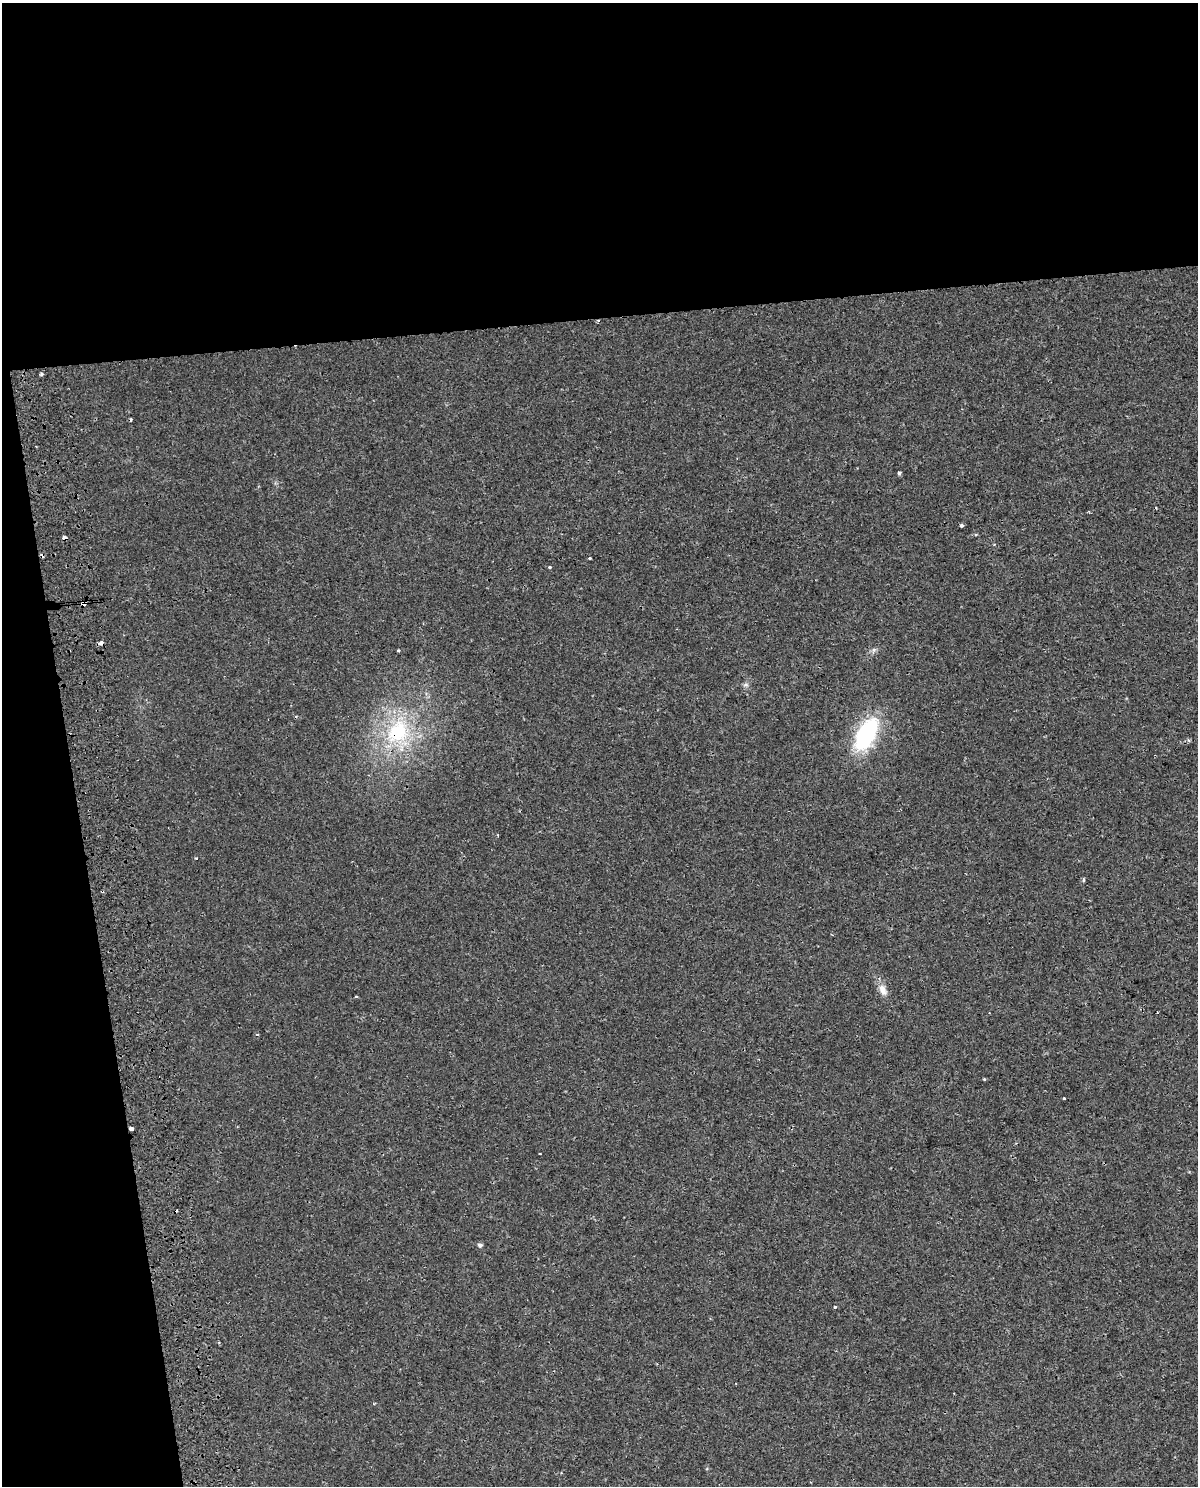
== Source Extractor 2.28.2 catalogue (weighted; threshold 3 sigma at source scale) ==
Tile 1 of 4 x 3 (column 1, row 1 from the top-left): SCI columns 57-1252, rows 3003-4486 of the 4897 x 4562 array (HDU 1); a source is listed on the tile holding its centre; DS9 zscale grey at full resolution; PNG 1200 x 1488 px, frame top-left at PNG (2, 3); no overlay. Shown black and unused: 27% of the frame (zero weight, under 2 of 3 exposures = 3% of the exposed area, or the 3 px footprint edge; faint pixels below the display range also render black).
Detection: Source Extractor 2.28.2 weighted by HDU 2 'WHT'; one run over the whole footprint, this tile lists its part. Background 0.00594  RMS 0.003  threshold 0.0137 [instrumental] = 3 sigma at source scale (4.5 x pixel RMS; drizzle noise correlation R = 1.50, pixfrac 1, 0.0396/0.0396 arcsec/px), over >= 5 px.
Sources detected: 27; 4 cosmic-ray / hot-pixel residue — not listed; the other 23 listed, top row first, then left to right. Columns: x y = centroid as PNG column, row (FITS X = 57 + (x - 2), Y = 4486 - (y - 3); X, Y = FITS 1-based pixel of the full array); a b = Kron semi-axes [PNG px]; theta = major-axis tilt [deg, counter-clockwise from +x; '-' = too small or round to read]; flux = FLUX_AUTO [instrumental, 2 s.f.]
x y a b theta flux
41 374 4 3 - 0.62
899 472 4 3 - 0.73
962 525 4 4 - 0.53
65 538 4 3 - 1.8
590 558 3 3 - 0.81
550 567 3 3 - 1.3
83 603 5 3 - 6.7
101 643 6 3 3 1.6
398 651 3 3 - 0.78
746 685 8 4 8 0.62
398 732 37 28 57 25
866 734 33 16 62 32
196 858 3 3 - 0.35
1083 879 4 3 - 0.54
883 990 16 10 -64 2.5
356 996 3 2 - 0.27
1157 1012 3 2 - 0.21
257 1034 4 3 - 0.35
984 1079 3 3 - 0.35
1064 1098 3 3 - 0.7
131 1128 4 3 - 2.5
480 1245 6 4 3 0.68
834 1307 3 3 - 1.4
Overlapping masked pixels (flux is a lower limit): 5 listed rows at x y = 65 538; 83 603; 101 643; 398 732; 131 1128